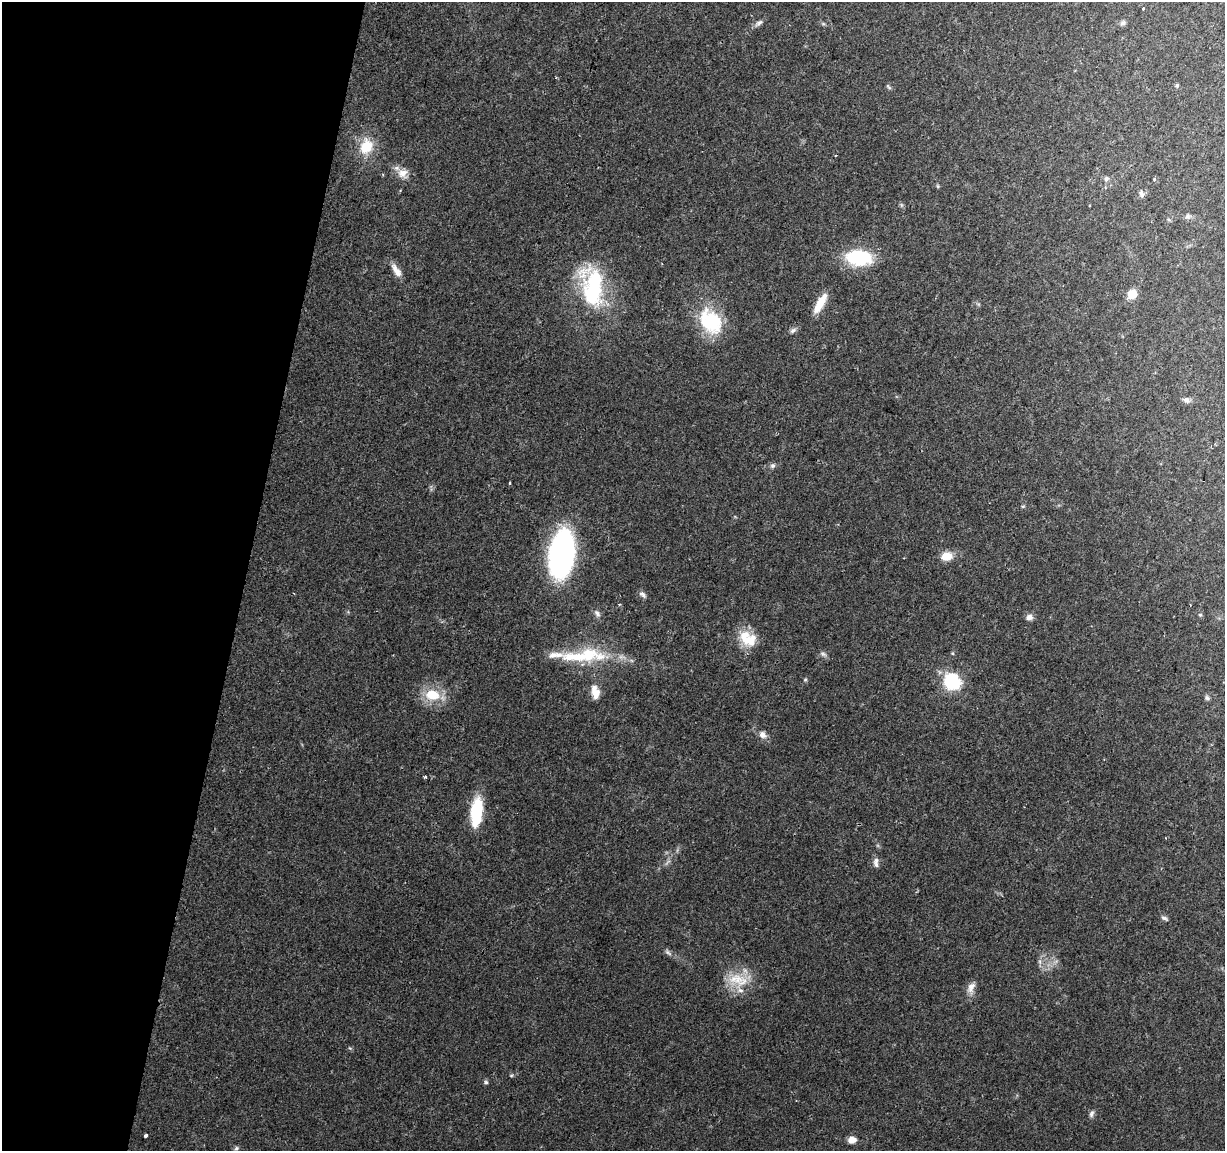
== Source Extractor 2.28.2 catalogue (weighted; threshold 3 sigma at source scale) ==
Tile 9 of 4 x 4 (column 1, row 3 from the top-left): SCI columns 1-1223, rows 1376-2524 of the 4900 x 5106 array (HDU 1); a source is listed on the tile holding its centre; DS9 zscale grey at full resolution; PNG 1227 x 1153 px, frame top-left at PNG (2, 2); no overlay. Shown black and unused: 20% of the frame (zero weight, under 2 of 3 exposures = <1% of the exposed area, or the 3 px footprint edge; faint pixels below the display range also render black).
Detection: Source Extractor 2.28.2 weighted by HDU 2 'WHT'; one run over the whole footprint, this tile lists its part. Background 0.0974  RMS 0.006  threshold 0.0272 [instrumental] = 3 sigma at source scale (4.5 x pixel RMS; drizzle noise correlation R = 1.50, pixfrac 1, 0.0396/0.0396 arcsec/px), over >= 5 px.
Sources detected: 55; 1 too faint to see at this stretch — not listed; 3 inside a brighter listed object's ellipse — not listed separately; the other 51 listed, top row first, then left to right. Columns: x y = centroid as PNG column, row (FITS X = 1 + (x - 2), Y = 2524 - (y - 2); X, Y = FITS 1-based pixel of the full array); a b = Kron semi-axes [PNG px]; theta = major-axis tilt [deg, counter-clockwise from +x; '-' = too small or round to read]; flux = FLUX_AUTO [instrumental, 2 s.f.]
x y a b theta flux
1143 8 3 3 - 1.7
759 23 12 6 35 2.2
1122 23 7 6 - 1.5
823 24 6 4 -1 0.9
1177 85 5 5 - 0.85
888 87 10 3 -50 0.89
366 146 18 14 66 16
403 173 14 13 - 6.3
1106 179 7 6 - 1.6
1154 179 4 3 - 1
938 186 6 4 -88 0.67
1142 194 10 6 -75 1.8
1187 216 7 7 - 1.6
859 258 22 13 -4 49
396 270 21 8 -56 5.4
593 287 50 26 -85 63
1132 294 9 8 - 8.4
820 303 26 8 60 10
710 321 34 24 -52 36
793 330 10 6 32 1.8
1187 400 10 7 -22 2
772 466 7 6 - 1.6
510 483 3 3 - 1.3
562 554 40 20 82 170
947 556 14 10 15 7.8
642 594 10 6 -47 1.9
597 613 12 7 -60 2.2
1200 615 5 4 - 0.71
1029 617 9 7 11 2.9
748 638 25 17 -34 15
952 653 5 4 - 0.68
588 655 44 21 2 35
805 679 5 4 - 0.8
952 681 7 7 - 150
595 692 19 10 -77 6.9
432 695 21 15 -5 16
1207 698 7 6 - 1.3
763 735 11 9 -39 3.5
476 812 31 12 85 29
876 860 11 7 67 2.4
1164 918 10 5 -22 1.5
668 952 12 5 -34 2
1040 962 7 4 -72 1.3
737 979 29 17 8 18
971 988 17 9 66 4.6
511 1075 6 4 0 0.7
486 1082 6 5 - 1
1091 1114 10 6 70 1.8
146 1135 4 3 - 1.5
852 1140 8 6 12 5.1
236 1148 7 5 50 1.4